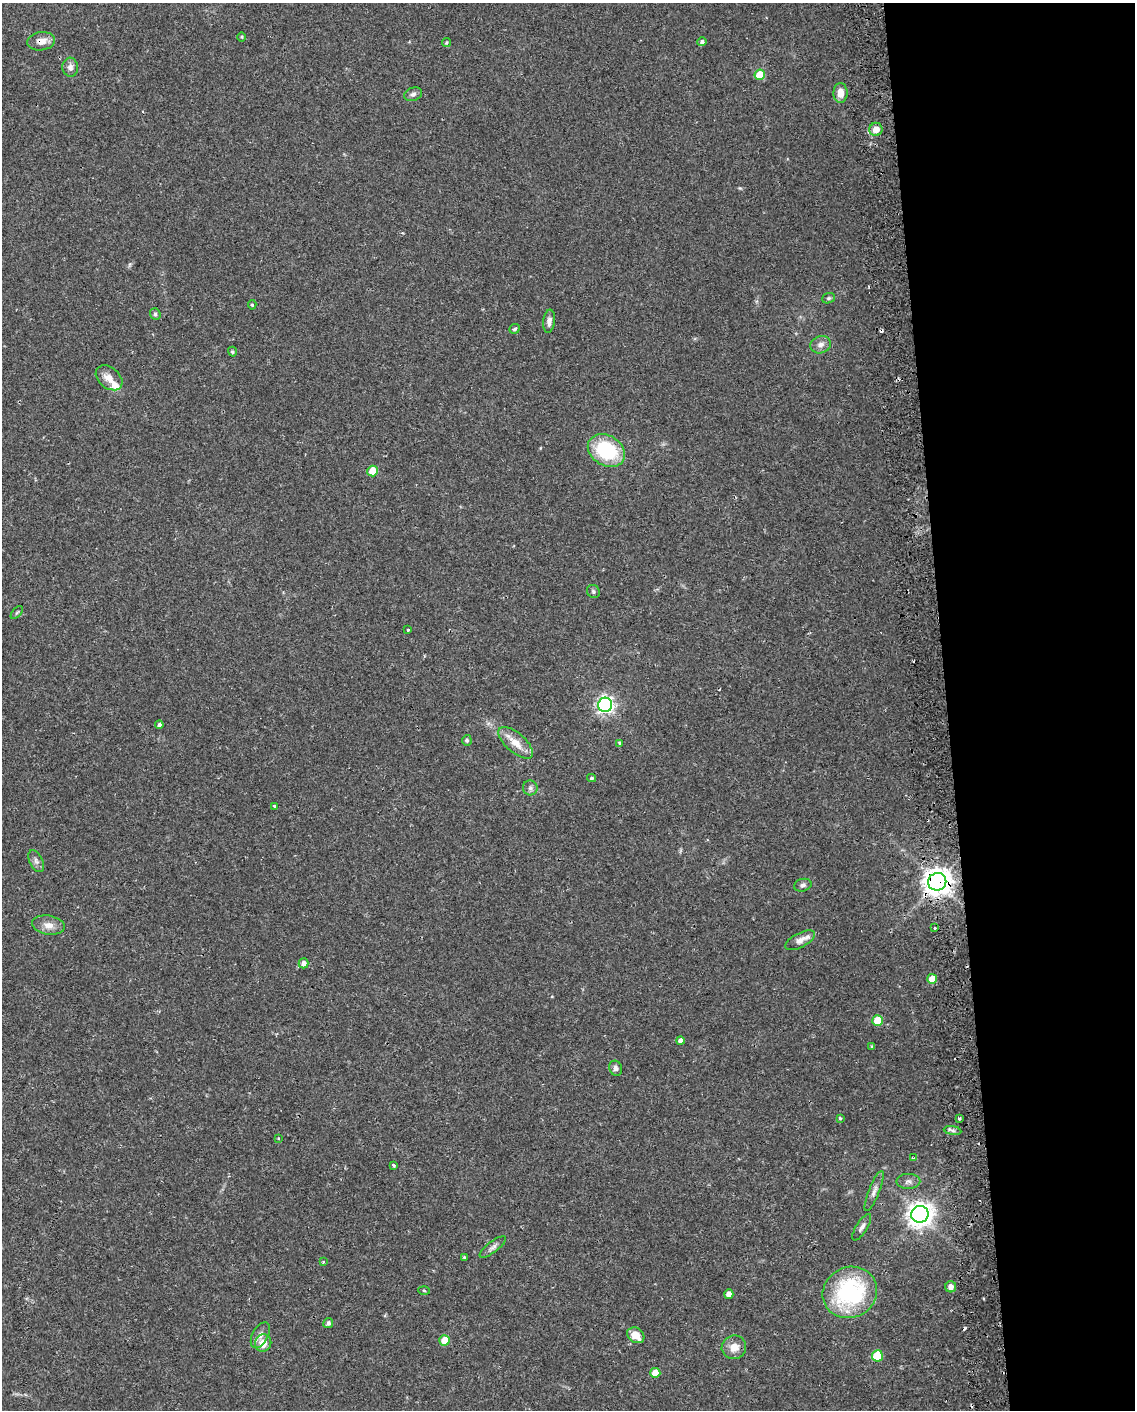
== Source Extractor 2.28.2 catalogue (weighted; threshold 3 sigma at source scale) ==
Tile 8 of 4 x 3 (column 4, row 2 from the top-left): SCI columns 3443-4575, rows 1513-2920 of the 4619 x 4393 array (HDU 1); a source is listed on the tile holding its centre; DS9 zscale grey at full resolution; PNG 1137 x 1412 px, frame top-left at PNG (2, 3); each listed source drawn as its Kron ellipse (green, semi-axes under 4 px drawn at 4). Shown black and unused: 17% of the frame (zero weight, under 2 of 3 exposures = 5% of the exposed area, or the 3 px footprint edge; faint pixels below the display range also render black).
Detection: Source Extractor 2.28.2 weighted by HDU 2 'WHT'; one run over the whole footprint, this tile lists its part. Background 0.0303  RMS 0.0033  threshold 0.015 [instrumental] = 3 sigma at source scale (4.5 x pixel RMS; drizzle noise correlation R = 1.50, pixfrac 1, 0.0396/0.0396 arcsec/px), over >= 5 px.
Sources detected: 74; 6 cosmic-ray / hot-pixel residue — neither listed nor drawn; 1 inside a brighter listed object's ellipse — not listed separately; the other 67 listed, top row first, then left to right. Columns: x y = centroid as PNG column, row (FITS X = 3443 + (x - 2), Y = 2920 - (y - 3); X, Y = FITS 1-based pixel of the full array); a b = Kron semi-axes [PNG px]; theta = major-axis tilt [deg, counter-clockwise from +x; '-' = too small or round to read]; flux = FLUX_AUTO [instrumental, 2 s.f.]
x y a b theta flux
242 37 5 3 - 0.33
41 41 14 9 8 2.9
702 42 5 4 - 0.78
446 43 5 3 - 0.37
70 67 9 8 - 1.5
760 75 5 5 - 8.9
840 93 10 7 90 3.3
413 94 9 6 20 1.1
876 129 6 6 - 3.3
828 298 6 5 - 0.58
252 305 4 4 - 0.42
155 314 6 5 - 0.72
549 321 11 5 82 1.6
515 329 5 4 - 0.66
821 345 10 8 18 1.8
232 352 5 4 - 0.51
109 378 15 10 -39 3.2
606 451 20 15 -31 23
373 471 5 5 - 6.8
593 591 7 6 - 0.68
17 612 8 3 48 0.41
408 630 3 2 - 0.35
605 705 7 7 - 110
159 725 4 4 - 0.89
467 740 5 4 - 0.51
516 743 21 9 -41 5
620 743 3 3 - 1
591 778 4 3 - 0.53
530 788 7 7 - 1.1
274 806 4 3 - 0.7
36 861 12 6 -64 1.3
937 882 9 8 - 360
803 885 9 6 14 0.99
48 925 16 9 -9 2.9
935 928 3 3 - 0.71
800 940 17 7 27 2.6
304 963 5 5 - 1.7
932 979 5 5 - 5.2
878 1021 5 5 - 8.2
680 1041 4 4 - 1.3
872 1046 3 3 - 0.42
616 1068 7 6 - 1.1
959 1118 4 3 - 0.44
840 1119 4 3 - 0.61
953 1130 9 4 -8 0.88
279 1138 3 3 - 0.34
913 1158 4 4 - 0.37
393 1165 4 3 - 0.63
908 1181 12 7 1 1.5
874 1191 21 5 68 1.9
920 1214 9 8 - 280
862 1227 15 5 58 1.3
493 1247 16 5 37 1.4
464 1257 4 3 - 0.5
323 1262 3 3 - 0.32
951 1287 5 5 - 1.9
424 1290 6 4 -3 0.36
850 1292 28 25 27 38
729 1294 4 4 - 2
328 1323 5 4 - 0.91
260 1335 14 8 62 1.9
636 1335 9 7 -36 4.4
445 1340 5 5 - 5.2
263 1343 9 8 - 3.5
734 1347 12 11 - 3.3
877 1356 5 5 - 12
655 1373 5 5 - 4.9
Overlapping masked pixels (flux is a lower limit): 2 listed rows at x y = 41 41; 937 882